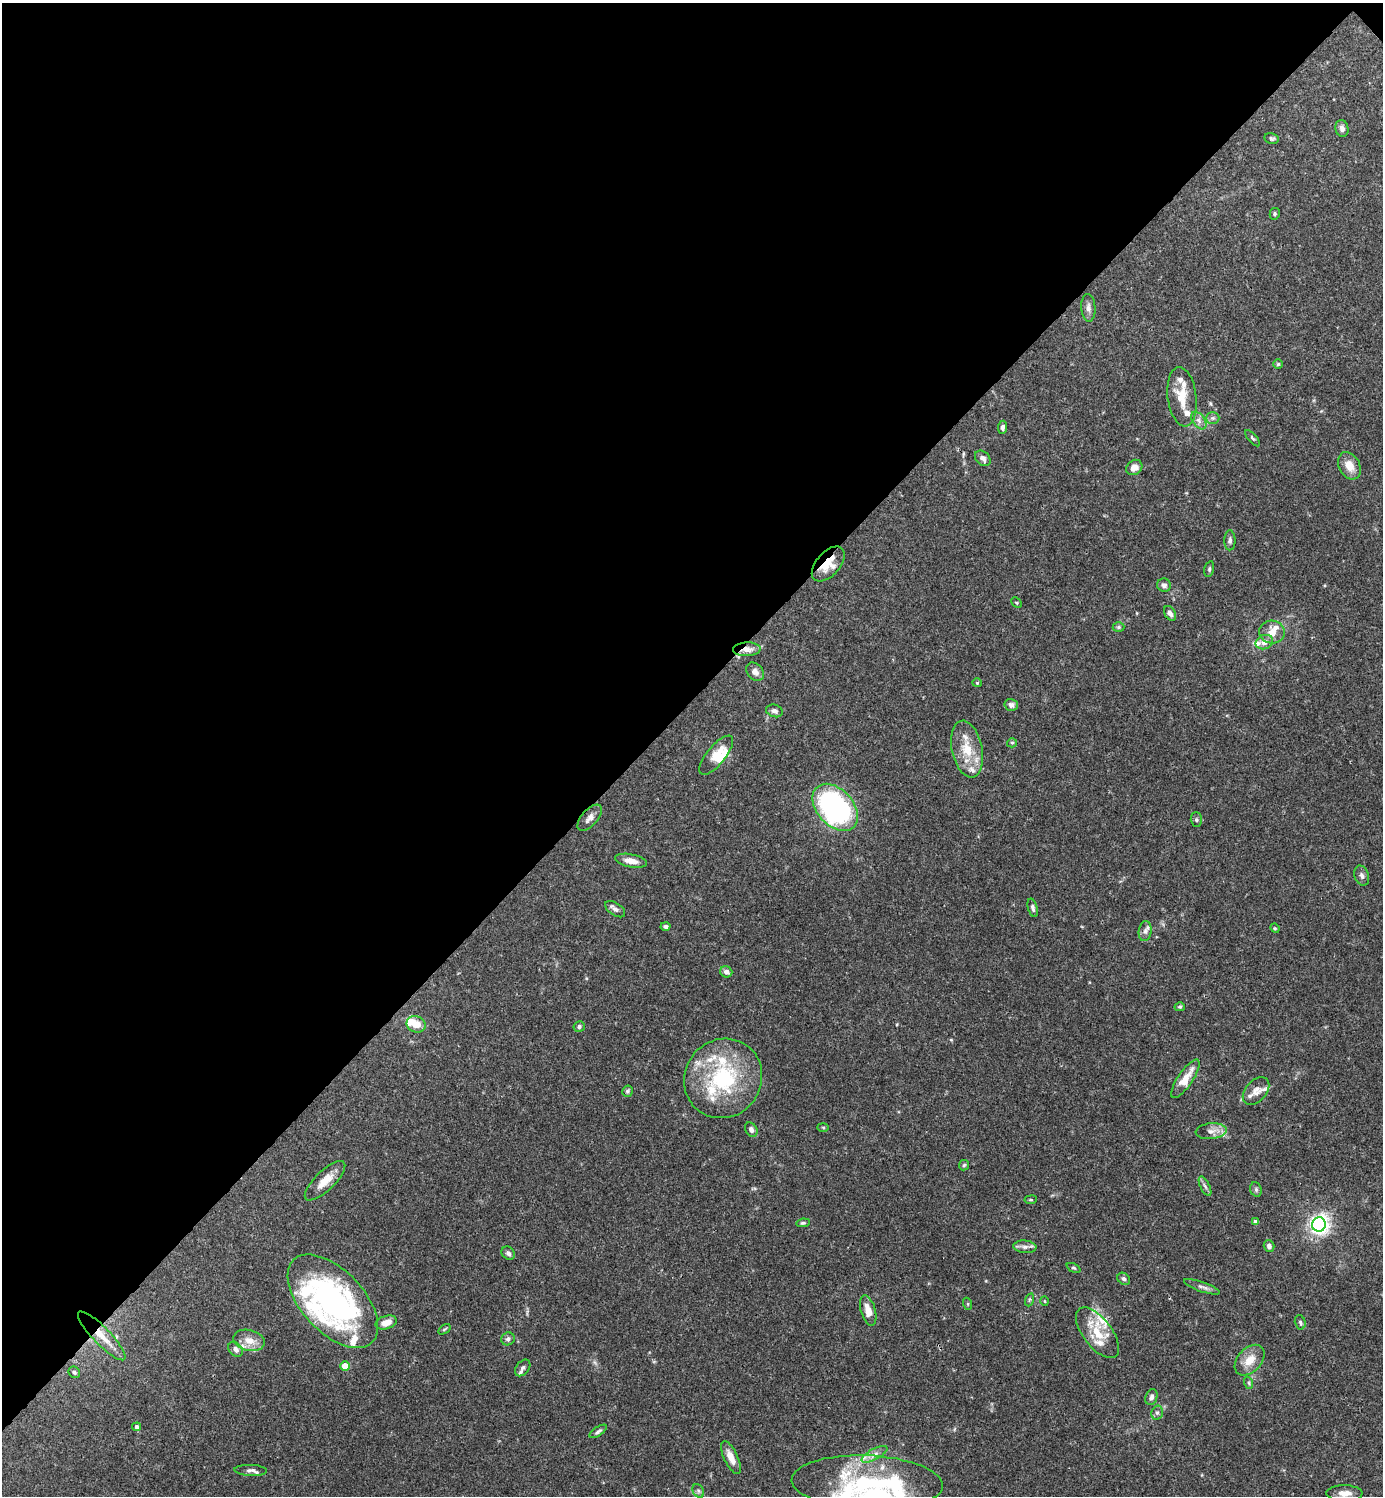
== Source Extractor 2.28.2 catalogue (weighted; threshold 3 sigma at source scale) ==
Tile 2 of 4 x 4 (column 2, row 1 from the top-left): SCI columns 1681-3061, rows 4482-5975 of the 5979 x 5980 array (HDU 1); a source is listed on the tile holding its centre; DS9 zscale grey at full resolution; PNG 1385 x 1498 px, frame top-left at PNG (2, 3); each listed source drawn as its Kron ellipse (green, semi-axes under 4 px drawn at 4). Shown black and unused: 47% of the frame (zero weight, under 3 of 4 exposures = <1% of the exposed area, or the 3 px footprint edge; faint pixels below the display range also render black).
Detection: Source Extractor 2.28.2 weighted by HDU 2 'WHT'; one run over the whole footprint, this tile lists its part. Background 0.0656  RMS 0.0031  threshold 0.0141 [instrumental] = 3 sigma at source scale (4.5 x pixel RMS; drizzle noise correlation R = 1.50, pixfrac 1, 0.05/0.05 arcsec/px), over >= 5 px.
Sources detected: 121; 2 inside a brighter object's white glare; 1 cosmic-ray / hot-pixel residue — neither listed nor drawn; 25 inside a brighter listed object's ellipse — not listed separately; the other 93 listed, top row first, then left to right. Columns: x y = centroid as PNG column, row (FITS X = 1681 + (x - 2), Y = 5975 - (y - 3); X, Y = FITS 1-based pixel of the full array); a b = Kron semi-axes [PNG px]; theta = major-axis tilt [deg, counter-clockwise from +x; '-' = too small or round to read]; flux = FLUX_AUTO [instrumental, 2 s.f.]
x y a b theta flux
1342 128 8 6 -78 1.4
1271 138 7 5 -13 0.63
1275 214 6 5 - 0.48
1088 308 14 7 -87 1.6
1278 364 5 4 - 0.41
1182 397 30 14 -83 6.8
1213 418 7 5 1 0.81
1199 420 10 6 -53 1.3
1003 427 6 4 82 0.88
1252 438 10 3 -48 0.5
983 458 9 6 -44 1.4
1349 466 14 10 -61 3.8
1134 467 9 7 39 2.1
1230 540 10 5 -90 0.92
828 564 21 12 48 6.2
1209 569 8 4 77 0.59
1164 585 7 6 - 1.4
1016 603 6 4 -45 0.38
1170 613 8 5 -58 1.1
1119 627 6 5 - 0.52
1272 632 13 11 -14 3.3
1264 642 9 7 22 2
747 649 14 7 2 2.7
755 672 10 7 -48 1.8
977 683 4 4 - 0.33
1011 705 7 6 - 1.3
774 711 8 6 -18 1.1
1012 743 5 4 - 0.41
967 749 29 15 -78 8.2
716 755 24 9 51 5.9
835 807 27 18 -48 69
590 818 16 8 49 2
1196 820 7 5 -88 0.58
631 861 16 6 -11 2.7
1362 876 10 7 -72 1.2
1033 908 9 4 -74 0.87
615 909 11 6 -34 1.2
666 927 5 4 - 0.79
1275 928 5 4 - 0.36
1145 931 10 6 81 1.1
726 972 6 5 - 1.1
1180 1007 5 4 - 0.48
416 1024 10 8 -21 4
579 1027 5 5 - 0.82
723 1078 41 38 55 33
1185 1079 23 7 56 5.1
627 1091 6 5 - 0.56
1256 1091 16 10 48 2.4
823 1127 5 3 - 0.34
751 1130 7 5 -56 1.2
1211 1131 15 8 5 2.1
964 1165 5 5 - 0.49
325 1181 26 9 44 4.6
1205 1186 11 4 -63 0.96
1256 1189 7 5 -71 0.65
1031 1200 6 3 7 0.35
1256 1222 4 4 - 1.8
803 1223 7 4 7 0.54
1319 1224 7 7 - 130
1269 1246 6 5 - 1.2
1025 1247 11 6 -6 1.4
508 1253 7 6 - 0.98
1074 1268 7 4 -26 0.5
1124 1279 7 5 -42 0.86
1202 1287 19 5 -19 1.2
1029 1300 7 4 72 0.52
333 1301 57 31 -47 89
1044 1301 5 3 - 0.28
968 1304 6 4 -72 0.37
868 1311 15 7 -73 3.7
1300 1322 7 5 -75 0.68
386 1323 11 6 18 3.1
444 1329 7 3 33 0.41
1097 1333 30 14 -53 8.8
102 1336 33 8 -46 6.1
508 1339 7 6 - 1
249 1340 16 10 -13 3.6
235 1349 8 6 -47 1.3
1250 1360 18 12 47 4.6
345 1366 4 4 - 7.8
523 1368 9 6 50 1.1
74 1372 6 5 - 0.64
1249 1383 6 4 -72 0.48
1151 1397 8 6 72 1.1
1157 1413 7 5 75 0.78
137 1427 4 4 - 1
598 1431 10 4 34 0.74
874 1454 14 5 29 1.8
731 1458 18 7 -64 3.3
251 1470 16 5 -3 1.3
867 1483 76 27 -2 42
698 1491 7 5 -61 0.69
1344 1493 18 8 -1 3.2
Overlapping masked pixels (flux is a lower limit): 3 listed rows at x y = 828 564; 747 649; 102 1336
Isophote crosses this tile's border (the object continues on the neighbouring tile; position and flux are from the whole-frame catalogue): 1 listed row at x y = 698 1491